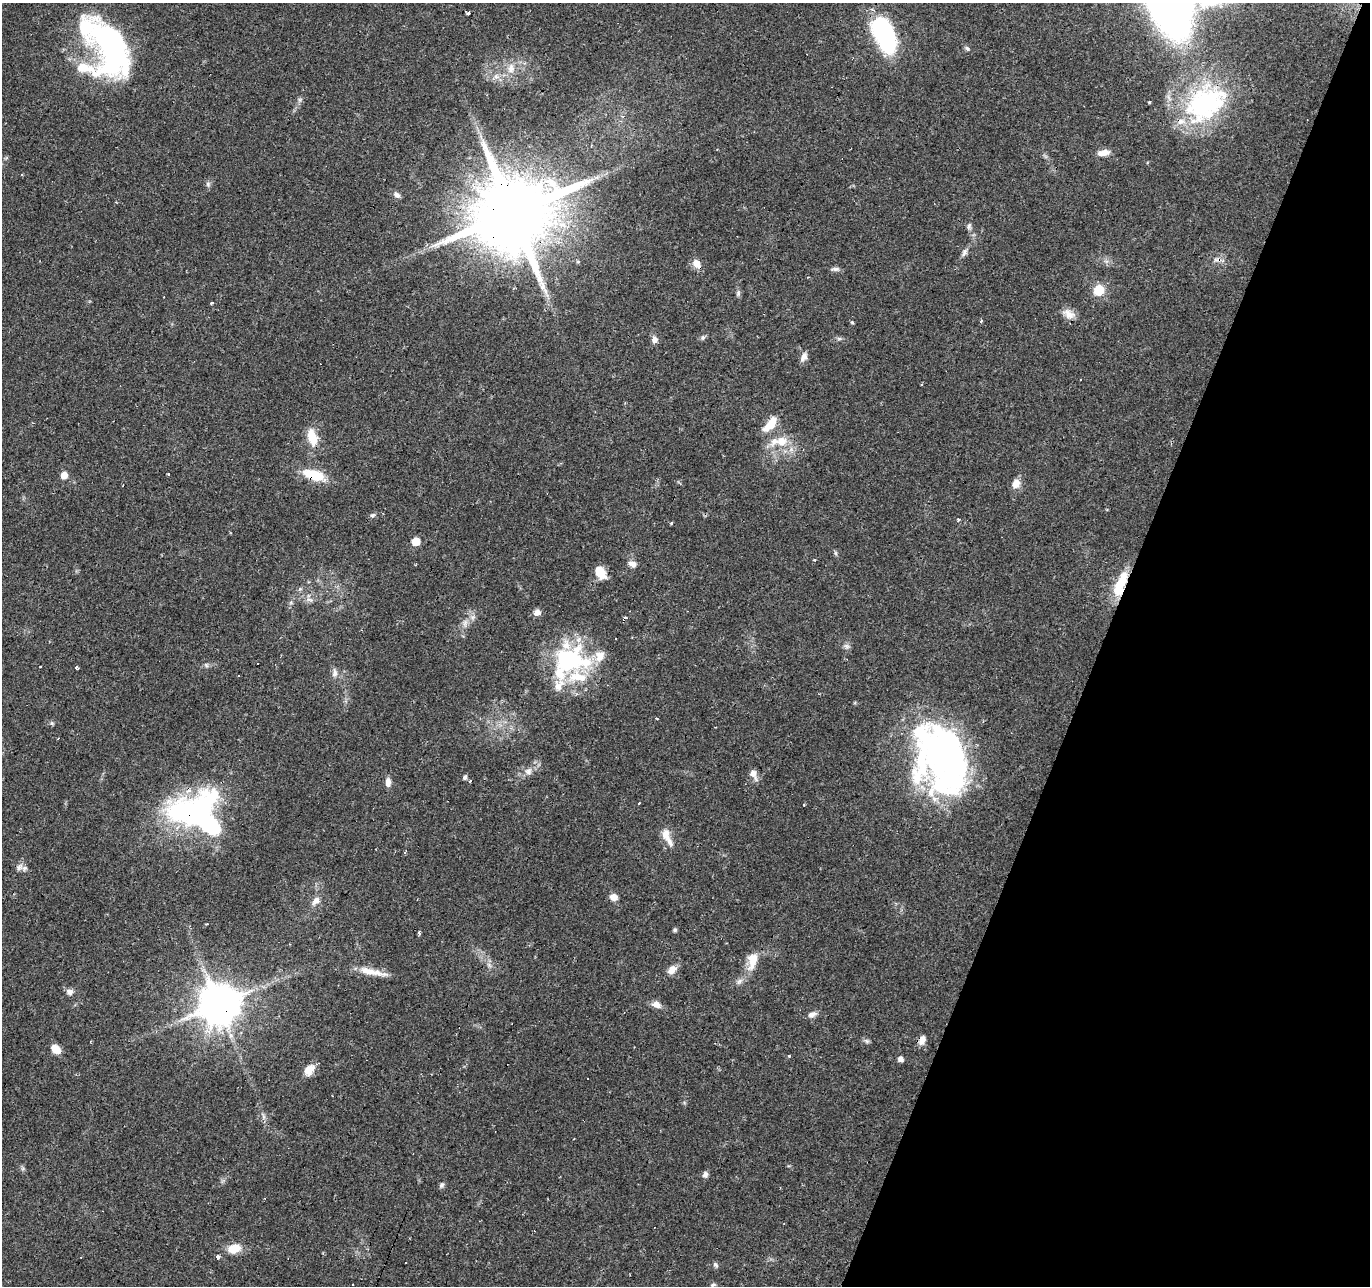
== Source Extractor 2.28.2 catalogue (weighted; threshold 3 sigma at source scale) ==
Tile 8 of 4 x 4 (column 4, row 2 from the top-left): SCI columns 4104-5471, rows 2776-4059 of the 5474 x 5616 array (HDU 1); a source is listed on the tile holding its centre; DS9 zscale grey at full resolution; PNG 1372 x 1288 px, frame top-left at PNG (2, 3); no overlay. Shown black and unused: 20% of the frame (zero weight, under 2 of 3 exposures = <1% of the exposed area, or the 3 px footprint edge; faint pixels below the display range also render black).
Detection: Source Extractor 2.28.2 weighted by HDU 2 'WHT'; one run over the whole footprint, this tile lists its part. Background 0.066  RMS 0.0056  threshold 0.025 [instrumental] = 3 sigma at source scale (4.5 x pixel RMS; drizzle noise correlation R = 1.50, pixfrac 1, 0.0396/0.0396 arcsec/px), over >= 5 px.
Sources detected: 125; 7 inside a brighter object's white glare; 14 cosmic-ray / hot-pixel residue — not listed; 11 inside a brighter listed object's ellipse — not listed separately; the other 93 listed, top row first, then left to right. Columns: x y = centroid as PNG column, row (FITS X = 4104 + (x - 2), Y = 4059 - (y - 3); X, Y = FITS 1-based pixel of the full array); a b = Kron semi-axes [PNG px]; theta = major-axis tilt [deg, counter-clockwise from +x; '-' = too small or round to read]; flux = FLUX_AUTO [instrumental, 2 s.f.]
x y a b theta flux
468 13 3 3 - 1.1
884 34 34 16 -66 89
967 48 7 5 -39 1.2
114 50 51 27 -69 90
84 68 112 19 -8 35
511 68 15 9 -89 5.4
496 77 8 8 - 2.6
300 99 7 4 19 0.94
1150 102 3 3 - 2.8
1206 103 60 40 28 80
1103 153 17 7 12 4.1
22 174 3 2 - 0.78
208 184 7 6 - 1.4
397 195 9 6 -40 2
513 212 22 19 55 8700
969 226 9 5 75 1.5
964 253 12 7 60 2.2
578 262 6 4 -19 0.65
696 263 12 9 -55 4.5
835 269 12 5 4 1.7
1099 290 6 6 - 36
738 293 9 5 82 1.3
212 303 4 3 - 0.76
1069 314 17 11 -31 5.1
981 321 4 3 - 1.3
852 322 5 4 - 0.61
703 337 6 6 - 1.2
655 339 9 6 -79 2.8
839 339 7 4 0 1.1
804 357 12 8 60 2.8
921 384 3 2 - 0.71
770 425 22 9 48 8.6
312 437 23 11 -76 10
782 441 16 14 -6 10
169 474 3 3 - 1.5
64 475 6 5 - 6.2
314 475 24 10 -19 18
1015 484 11 8 59 5.4
373 515 7 5 31 1.2
958 520 3 3 - 3.3
416 541 6 6 - 9.5
835 553 6 4 -88 0.87
815 559 3 3 - 1.9
632 564 11 8 -19 2.9
600 572 16 10 -55 7.9
1121 583 33 11 68 18
309 599 9 5 -22 1.9
537 612 7 6 - 3.4
465 623 10 6 82 2.5
616 639 3 3 - 1.7
847 646 9 6 -26 1.6
570 660 50 35 -1 64
206 665 6 5 - 1
77 667 4 3 - 1.7
335 673 11 7 88 2.6
52 723 6 5 - 0.87
946 759 65 54 -73 180
528 771 11 10 - 3.3
753 774 16 7 -63 3.5
465 777 4 4 - 1.7
470 781 4 3 - 1.1
388 782 9 6 -89 3.5
639 803 3 2 - 1.1
195 813 45 31 29 150
666 833 17 10 89 5.5
19 867 11 9 29 2.9
614 897 9 7 -18 3.7
316 901 11 8 48 3.7
675 930 4 4 - 1.2
419 933 4 2 - 1.7
752 960 23 12 76 9.5
489 965 9 3 -59 1.4
672 970 12 9 44 4.3
372 972 40 7 -12 8.5
739 981 9 6 28 2
70 992 8 8 - 2.4
219 1004 12 11 - 2000
656 1004 12 8 -22 3.7
812 1014 11 7 26 2.7
922 1040 12 7 67 3.5
867 1041 8 5 -36 1.2
56 1049 9 7 -44 8.3
790 1056 3 3 - 1.9
900 1059 5 5 - 3.1
309 1070 15 10 52 5.8
705 1174 6 5 - 2.5
442 1185 8 5 53 1.3
234 1249 14 10 13 9.1
218 1257 4 3 - 21
406 1262 3 3 - 1.2
715 1265 8 5 -58 1.3
353 1285 3 2 - 0.73
713 1285 8 5 15 1.2
Overlapping masked pixels (flux is a lower limit): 8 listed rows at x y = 884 34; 1206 103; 513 212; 314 475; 1121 583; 195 813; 219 1004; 922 1040